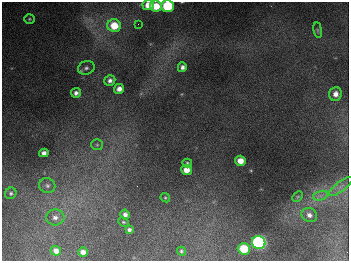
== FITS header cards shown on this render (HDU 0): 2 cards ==
NAXIS1  =                  347
NAXIS2  =                  259

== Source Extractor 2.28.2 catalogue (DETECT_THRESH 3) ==
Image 347 x 259 px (HDU 0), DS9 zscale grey, 1 PNG px = 1 image px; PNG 351 x 263 px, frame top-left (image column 1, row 259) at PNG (2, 2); each listed source drawn as its Kron ellipse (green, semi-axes under 4 px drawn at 4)
Background 678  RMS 50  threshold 149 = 3 sigma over >= 5 px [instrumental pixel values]
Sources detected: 34; all 34 listed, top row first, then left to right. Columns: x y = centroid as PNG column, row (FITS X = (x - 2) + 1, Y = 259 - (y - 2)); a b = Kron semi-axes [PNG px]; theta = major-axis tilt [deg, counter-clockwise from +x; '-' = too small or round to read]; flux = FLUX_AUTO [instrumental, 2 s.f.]
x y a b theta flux
148 5 5 5 - 4.1e+04
156 6 6 5 - 6.4e+04
167 6 6 6 - 2.6e+05
29 19 5 4 - 4.7e+03
138 24 2 2 - 2.3e+03
114 26 7 6 - 7.9e+04
318 30 8 4 -82 5.4e+03
182 67 5 4 - 1.2e+04
86 68 8 6 18 1.0e+04
110 80 5 5 - 1.3e+04
119 89 5 5 - 2.1e+04
76 93 5 5 - 1.3e+04
335 94 7 6 - 2.1e+04
97 145 6 5 - 6.7e+03
44 153 5 4 - 1.5e+04
240 161 5 5 - 3.6e+04
187 163 5 3 - 5.0e+03
186 170 5 5 - 3.8e+04
47 186 8 7 - 1.2e+04
341 186 14 5 37 1.8e+04
11 193 6 5 - 6.6e+03
320 196 7 4 16 1.2e+04
298 197 6 4 46 4.2e+03
165 198 5 4 - 4.2e+03
125 214 5 4 - 1.2e+04
309 215 8 7 - 1.6e+04
55 217 9 8 - 1.8e+04
123 222 6 4 -26 4.2e+03
129 230 4 4 - 9.2e+03
259 242 7 6 - 1.1e+06
244 249 6 6 - 1.2e+05
56 251 5 4 - 1.9e+04
181 251 5 4 - 5.6e+03
83 252 5 4 - 1.9e+04
At the frame edge (FLAGS 8, measured only in part): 1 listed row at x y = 167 6